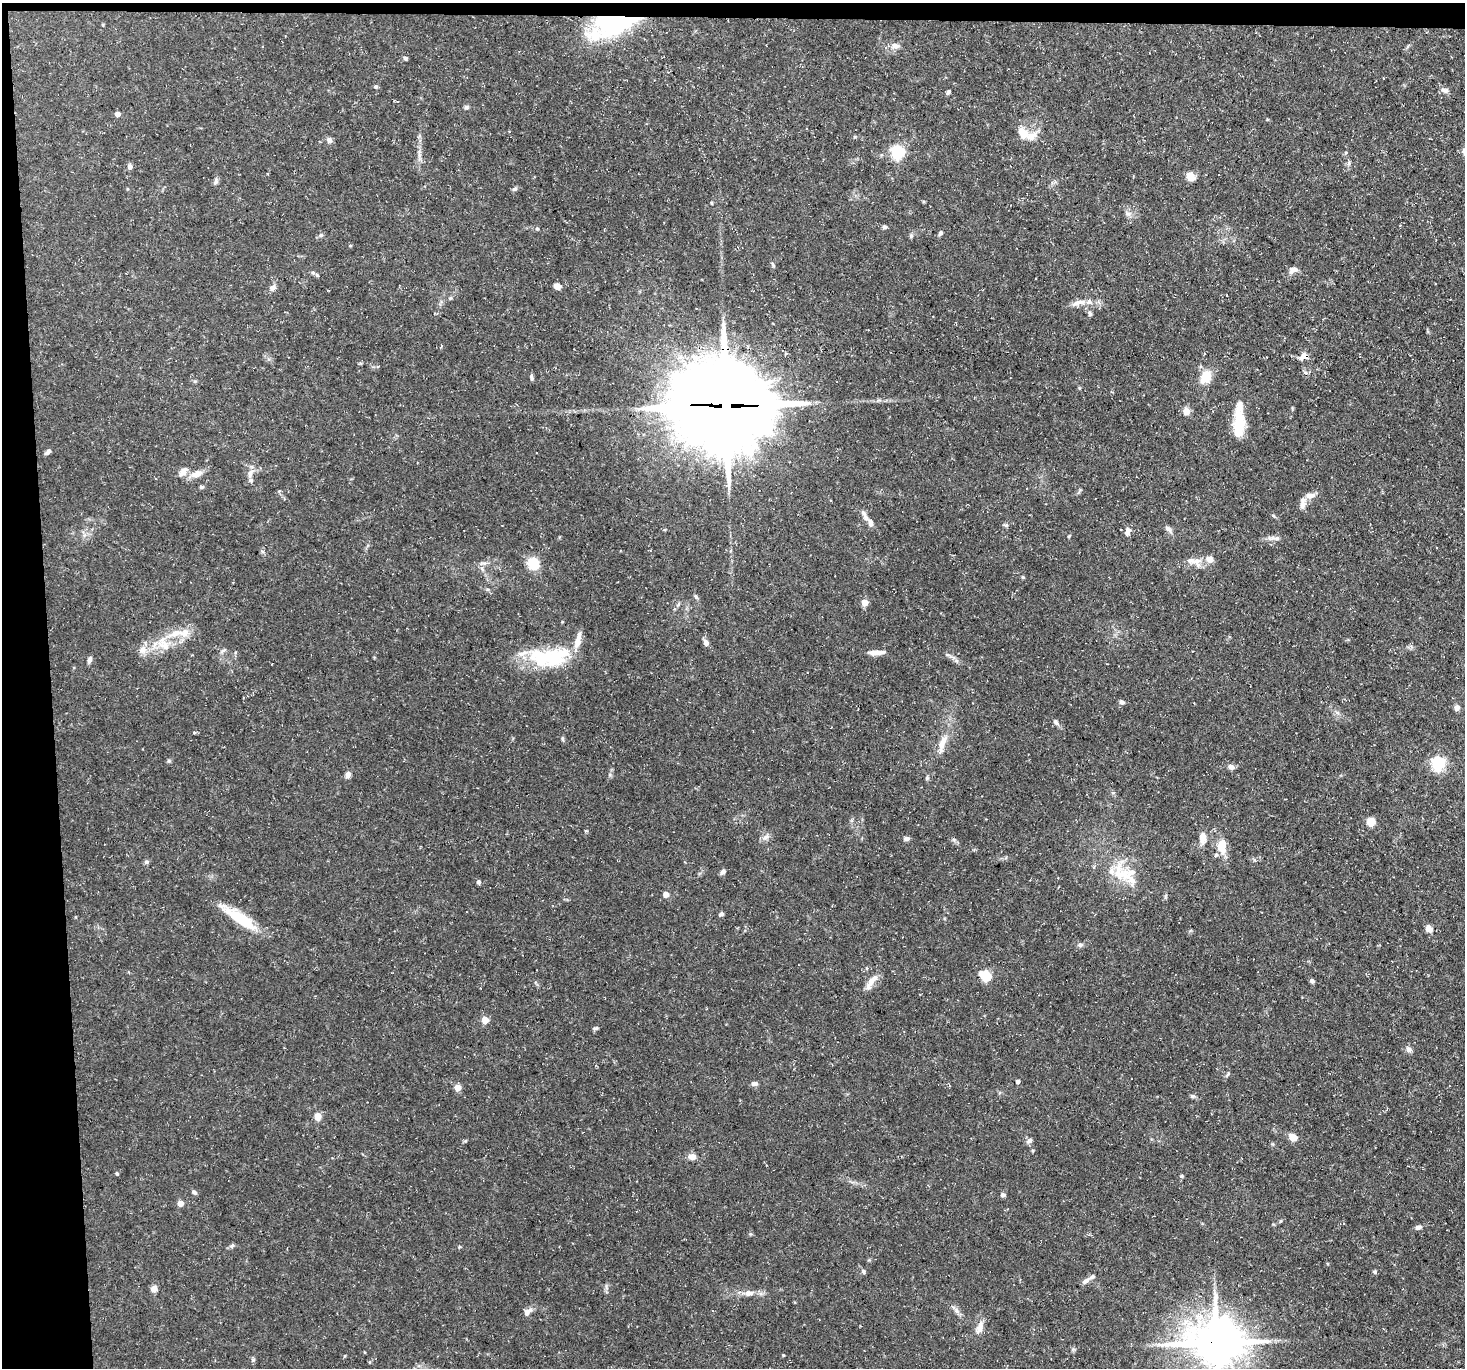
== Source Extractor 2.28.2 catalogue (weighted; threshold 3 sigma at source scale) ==
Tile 1 of 3 x 3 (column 1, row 1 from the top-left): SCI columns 1-1463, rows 2853-4218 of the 4390 x 4363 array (HDU 1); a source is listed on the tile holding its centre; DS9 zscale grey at full resolution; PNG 1467 x 1370 px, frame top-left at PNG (2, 3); no overlay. Shown black and unused: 4% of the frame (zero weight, under 3 of 5 exposures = <1% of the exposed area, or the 3 px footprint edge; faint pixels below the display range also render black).
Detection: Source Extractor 2.28.2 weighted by HDU 2 'WHT'; one run over the whole footprint, this tile lists its part. Background 0.133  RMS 0.0051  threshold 0.0228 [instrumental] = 3 sigma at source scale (4.5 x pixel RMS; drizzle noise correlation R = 1.50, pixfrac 1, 0.05/0.05 arcsec/px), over >= 5 px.
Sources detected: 136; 5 inside a brighter object's white glare — not listed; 12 inside a brighter listed object's ellipse — not listed separately; the other 119 listed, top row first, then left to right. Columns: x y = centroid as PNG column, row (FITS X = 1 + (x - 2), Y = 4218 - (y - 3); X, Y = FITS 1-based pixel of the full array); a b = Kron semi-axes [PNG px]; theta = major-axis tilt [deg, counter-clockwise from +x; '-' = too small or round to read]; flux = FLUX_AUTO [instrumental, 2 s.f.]
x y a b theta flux
613 23 48 21 19 77
895 46 11 7 -9 2.9
405 58 5 4 - 0.95
376 86 5 4 - 0.94
1445 90 11 6 -10 1.9
948 92 6 4 63 1
466 107 7 5 1 0.95
117 114 4 4 - 3.3
1023 133 16 10 -51 6.5
329 140 6 6 - 2.2
898 152 6 6 - 92
1349 163 7 4 72 0.92
130 167 6 5 - 1.9
1190 176 10 8 -56 4.6
216 181 9 5 87 1.3
515 189 7 5 39 1
1128 214 7 4 -2 1.2
884 227 5 5 - 0.98
537 228 5 4 - 0.81
940 233 6 5 - 1.2
321 235 6 4 44 0.83
911 236 6 5 - 0.84
1294 269 12 7 16 2.7
313 272 6 4 -2 0.75
557 286 7 6 - 2.6
272 288 8 7 - 2.2
450 298 5 4 - 0.63
1078 303 19 7 14 3.7
1090 314 7 5 -73 0.99
1304 356 12 8 33 3.1
531 377 8 4 -73 0.99
1206 377 18 13 63 8.1
726 405 34 29 -13 7000
1239 406 42 11 76 7.8
1186 411 10 8 -81 3.2
1238 431 28 11 69 11
48 452 8 4 41 1.4
183 472 13 8 45 3.5
250 473 13 8 71 3.4
197 474 14 9 25 4.5
201 487 6 4 -1 0.77
1311 495 13 7 4 3.1
1303 504 18 7 79 3
870 522 16 7 -61 3.1
1005 525 7 4 -18 0.86
1168 528 9 6 -42 1.7
1128 531 10 6 75 2.6
1275 538 16 4 -10 1.8
1197 561 13 8 8 3.8
483 563 13 4 -1 1.6
533 564 14 12 -59 9.3
1023 577 5 4 - 0.58
696 597 7 5 -63 0.95
865 602 5 4 - 8.4
678 605 8 5 62 1.2
176 633 27 10 15 9.5
578 640 22 7 75 5.5
706 643 8 6 -61 2.2
165 645 18 12 -39 7.7
142 650 10 10 - 3.6
223 651 10 4 24 1.1
876 652 17 6 0 3.6
546 658 39 27 7 28
89 660 8 5 75 1.5
1122 702 7 5 -14 1.2
1457 708 5 5 - 2.9
1056 722 9 6 -48 1.5
563 739 8 3 -79 0.74
942 743 25 9 65 6.5
169 761 6 4 -18 0.66
1438 763 6 6 - 96
1231 767 8 6 -23 2
348 775 8 6 62 2.4
1371 822 8 8 - 5.9
766 837 10 6 37 2
1203 838 15 8 -89 4.3
907 839 7 5 0 1.5
1222 847 18 11 -83 8.3
146 862 6 5 - 1
723 872 7 5 50 1.4
1122 873 36 22 -49 20
479 882 5 4 - 1.3
666 894 6 6 - 2.9
721 914 5 4 - 1.2
240 918 49 11 -34 19
1429 928 8 7 - 3.4
1080 945 7 6 - 1.2
986 976 7 5 -26 44
1312 981 6 5 - 1
871 982 25 7 55 4.7
485 1020 5 4 - 8.9
595 1028 7 4 3 0.87
1409 1049 8 6 -45 1.9
1228 1074 7 4 46 0.76
1018 1081 4 4 - 1.2
754 1084 8 6 -1 1.6
458 1087 5 4 - 8
1193 1096 7 5 -20 0.94
318 1116 10 8 -77 3.3
1293 1137 8 7 - 5.2
1029 1140 8 6 39 1.8
692 1157 8 7 - 3.5
117 1173 5 4 - 0.71
1182 1176 5 4 - 0.75
194 1192 7 5 -26 1.1
1003 1195 7 5 -24 1
180 1203 4 4 - 6
1418 1227 8 5 15 1.8
232 1246 7 5 48 1
459 1247 5 3 - 0.49
863 1272 6 5 - 0.97
1375 1272 5 5 - 0.9
1085 1281 10 6 37 1.8
154 1289 7 6 - 3.1
748 1293 13 8 -1 3.4
957 1311 9 6 -60 1.9
527 1312 12 7 45 2.6
980 1327 20 9 73 4.3
1216 1342 16 14 0 2100
Overlapping masked pixels (flux is a lower limit): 4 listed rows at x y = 613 23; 1304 356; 726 405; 1216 1342
Isophote crosses this tile's border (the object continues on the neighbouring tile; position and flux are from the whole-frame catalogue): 1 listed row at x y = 1216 1342
Unlisted compact peaks at least as high as the median listed source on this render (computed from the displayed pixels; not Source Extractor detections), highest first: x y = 783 1355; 253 1360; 1069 536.